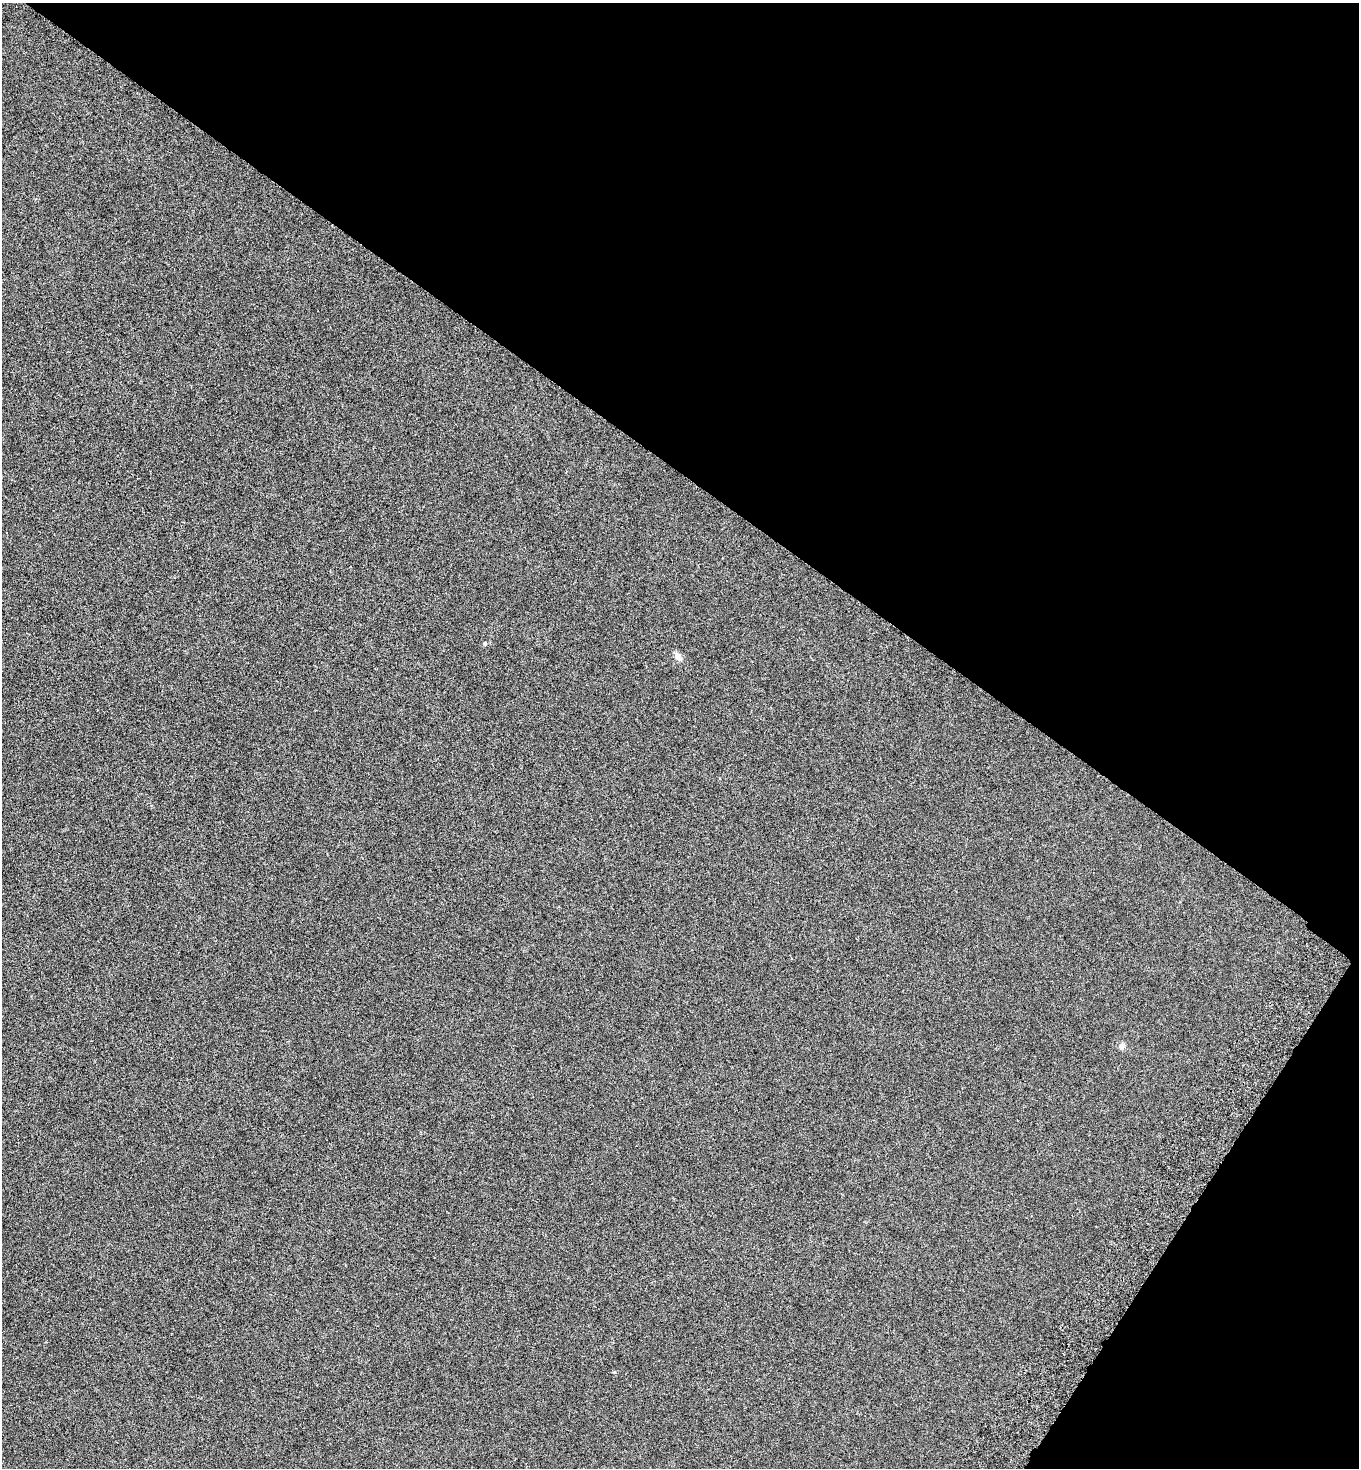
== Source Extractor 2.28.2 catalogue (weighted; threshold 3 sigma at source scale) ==
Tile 8 of 4 x 4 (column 4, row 2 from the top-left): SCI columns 4419-5775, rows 2972-4437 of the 5983 x 5948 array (HDU 1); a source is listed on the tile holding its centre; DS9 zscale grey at full resolution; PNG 1361 x 1470 px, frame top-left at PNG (2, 3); no overlay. Shown black and unused: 36% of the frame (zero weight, under 5 of 9 exposures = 3% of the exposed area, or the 3 px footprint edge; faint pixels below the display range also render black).
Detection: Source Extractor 2.28.2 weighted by HDU 2 'WHT'; one run over the whole footprint, this tile lists its part. Background 6.19e-04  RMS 0.0019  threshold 0.0079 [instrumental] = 3 sigma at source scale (4.09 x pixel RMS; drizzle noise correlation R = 1.36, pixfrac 0.8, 0.05/0.05 arcsec/px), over >= 5 px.
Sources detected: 3; all 3 listed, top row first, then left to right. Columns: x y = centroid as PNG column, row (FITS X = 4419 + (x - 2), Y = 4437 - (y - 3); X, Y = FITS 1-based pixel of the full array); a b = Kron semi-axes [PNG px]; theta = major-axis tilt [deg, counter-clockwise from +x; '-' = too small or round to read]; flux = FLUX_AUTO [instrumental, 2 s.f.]
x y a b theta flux
485 644 5 4 - 0.23
678 657 14 5 -40 0.63
1122 1046 8 7 - 0.53